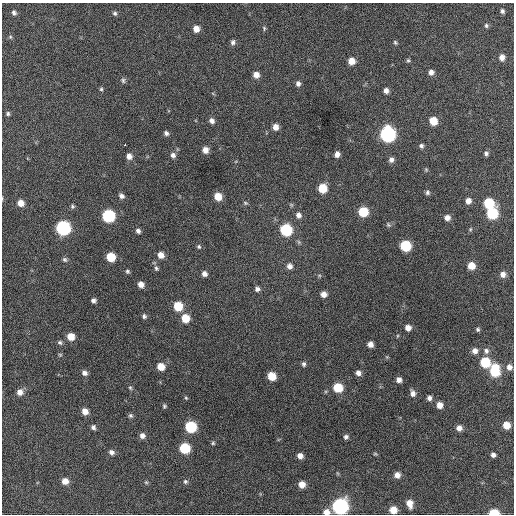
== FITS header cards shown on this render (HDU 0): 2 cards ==
NAXIS1  =                  512 / Axis length
NAXIS2  =                  512 / Axis length

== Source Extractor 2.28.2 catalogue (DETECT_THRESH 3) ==
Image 512 x 512 px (HDU 0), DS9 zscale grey, 1 PNG px = 1 image px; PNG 516 x 516 px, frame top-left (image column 1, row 512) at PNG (2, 3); no overlay
Background 363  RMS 19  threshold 56.5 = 3 sigma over >= 5 px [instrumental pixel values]
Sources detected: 121; all 121 listed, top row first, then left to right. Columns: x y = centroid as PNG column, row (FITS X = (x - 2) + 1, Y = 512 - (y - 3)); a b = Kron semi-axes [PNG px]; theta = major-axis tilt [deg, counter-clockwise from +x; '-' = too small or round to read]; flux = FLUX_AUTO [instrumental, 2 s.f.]
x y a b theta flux
502 11 6 4 -75 3000
14 12 6 5 - 3200
115 13 6 6 - 2700
486 25 6 6 - 2500
264 28 6 4 -78 1900
196 29 6 6 - 10000
10 37 5 5 - 1700
233 42 7 5 77 3600
395 42 6 5 - 2000
502 57 7 6 - 7800
408 60 6 5 - 1900
351 61 6 6 - 13000
431 72 6 6 - 5900
256 75 6 6 - 9100
123 80 7 6 - 2900
298 84 6 5 - 4300
101 89 5 5 - 1900
386 91 6 5 - 5500
8 114 5 4 - 2300
212 121 7 5 -55 5400
433 121 6 6 - 22000
275 127 6 6 - 8300
166 133 6 5 - 3500
387 134 8 8 - 280000
125 144 3 2 - 2000
421 146 6 5 - 2900
205 150 6 6 - 8700
486 153 6 6 - 3300
337 154 6 5 - 6000
173 155 7 6 - 4500
129 156 6 6 - 7200
391 160 6 6 - 4900
426 170 6 5 - 1500
322 188 7 6 - 30000
427 192 6 5 - 2900
121 196 7 5 -47 4400
218 196 7 6 - 18000
2 198 5 3 - 1100
468 201 6 5 - 7000
21 203 7 6 - 10000
245 203 6 4 -21 1900
489 203 7 7 - 57000
72 206 5 5 - 2200
363 212 7 6 - 47000
492 214 7 7 - 77000
298 215 7 7 - 5500
108 216 7 7 - 130000
447 218 6 6 - 6900
388 225 7 5 -46 2200
63 228 8 7 - 210000
470 229 5 4 - 1700
286 230 7 7 - 94000
138 231 6 5 - 3700
405 246 7 7 - 69000
199 247 6 5 - 2300
161 255 6 6 - 10000
111 257 7 6 - 34000
65 259 7 6 - 2700
290 266 7 6 - 5700
471 266 6 6 - 18000
156 268 6 5 - 2300
127 271 6 5 - 2300
204 274 6 5 - 5400
503 274 7 6 - 6700
141 284 6 5 - 8300
257 289 6 6 - 4200
323 294 6 5 - 8200
94 300 5 4 - 3900
178 306 7 6 - 37000
144 316 6 5 - 2900
185 318 7 6 - 26000
408 328 6 5 - 8200
478 329 5 5 - 2200
71 336 6 6 - 17000
60 342 6 5 - 2600
370 344 5 5 - 7800
475 351 7 7 - 6400
486 351 8 7 - 4700
60 355 5 4 - 1500
485 362 7 7 - 50000
304 364 6 5 - 2900
161 367 6 6 - 18000
509 367 7 7 - 6100
495 371 11 7 89 57000
84 373 6 5 - 5300
358 373 6 5 - 5800
272 376 6 6 - 25000
399 380 5 5 - 6000
338 387 7 6 - 37000
130 388 6 5 - 2000
20 392 7 7 - 8400
413 393 8 6 -80 6000
186 398 5 4 - 1500
429 398 5 5 - 4600
440 405 6 5 - 9700
164 406 5 4 - 2000
85 411 6 6 - 11000
130 416 6 6 - 2700
506 425 6 6 - 17000
93 427 6 6 - 3700
191 427 7 7 - 78000
459 428 6 6 - 7300
142 436 7 6 - 6000
346 437 6 5 - 3300
213 443 5 4 - 1800
185 448 7 7 - 58000
111 452 7 6 - 4900
375 454 6 4 -1 1400
493 455 4 4 - 4300
300 456 5 5 - 6800
337 473 6 4 -70 1300
397 475 6 6 - 8000
65 481 7 6 - 10000
185 481 6 6 - 2600
146 482 5 5 - 1700
302 484 6 6 - 12000
409 503 8 6 -73 12000
340 506 8 8 - 320000
393 510 6 6 - 16000
326 512 8 6 1 9000
494 513 7 4 1 37000
At the frame edge (FLAGS 8, measured only in part): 4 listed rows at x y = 2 198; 340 506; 326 512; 494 513